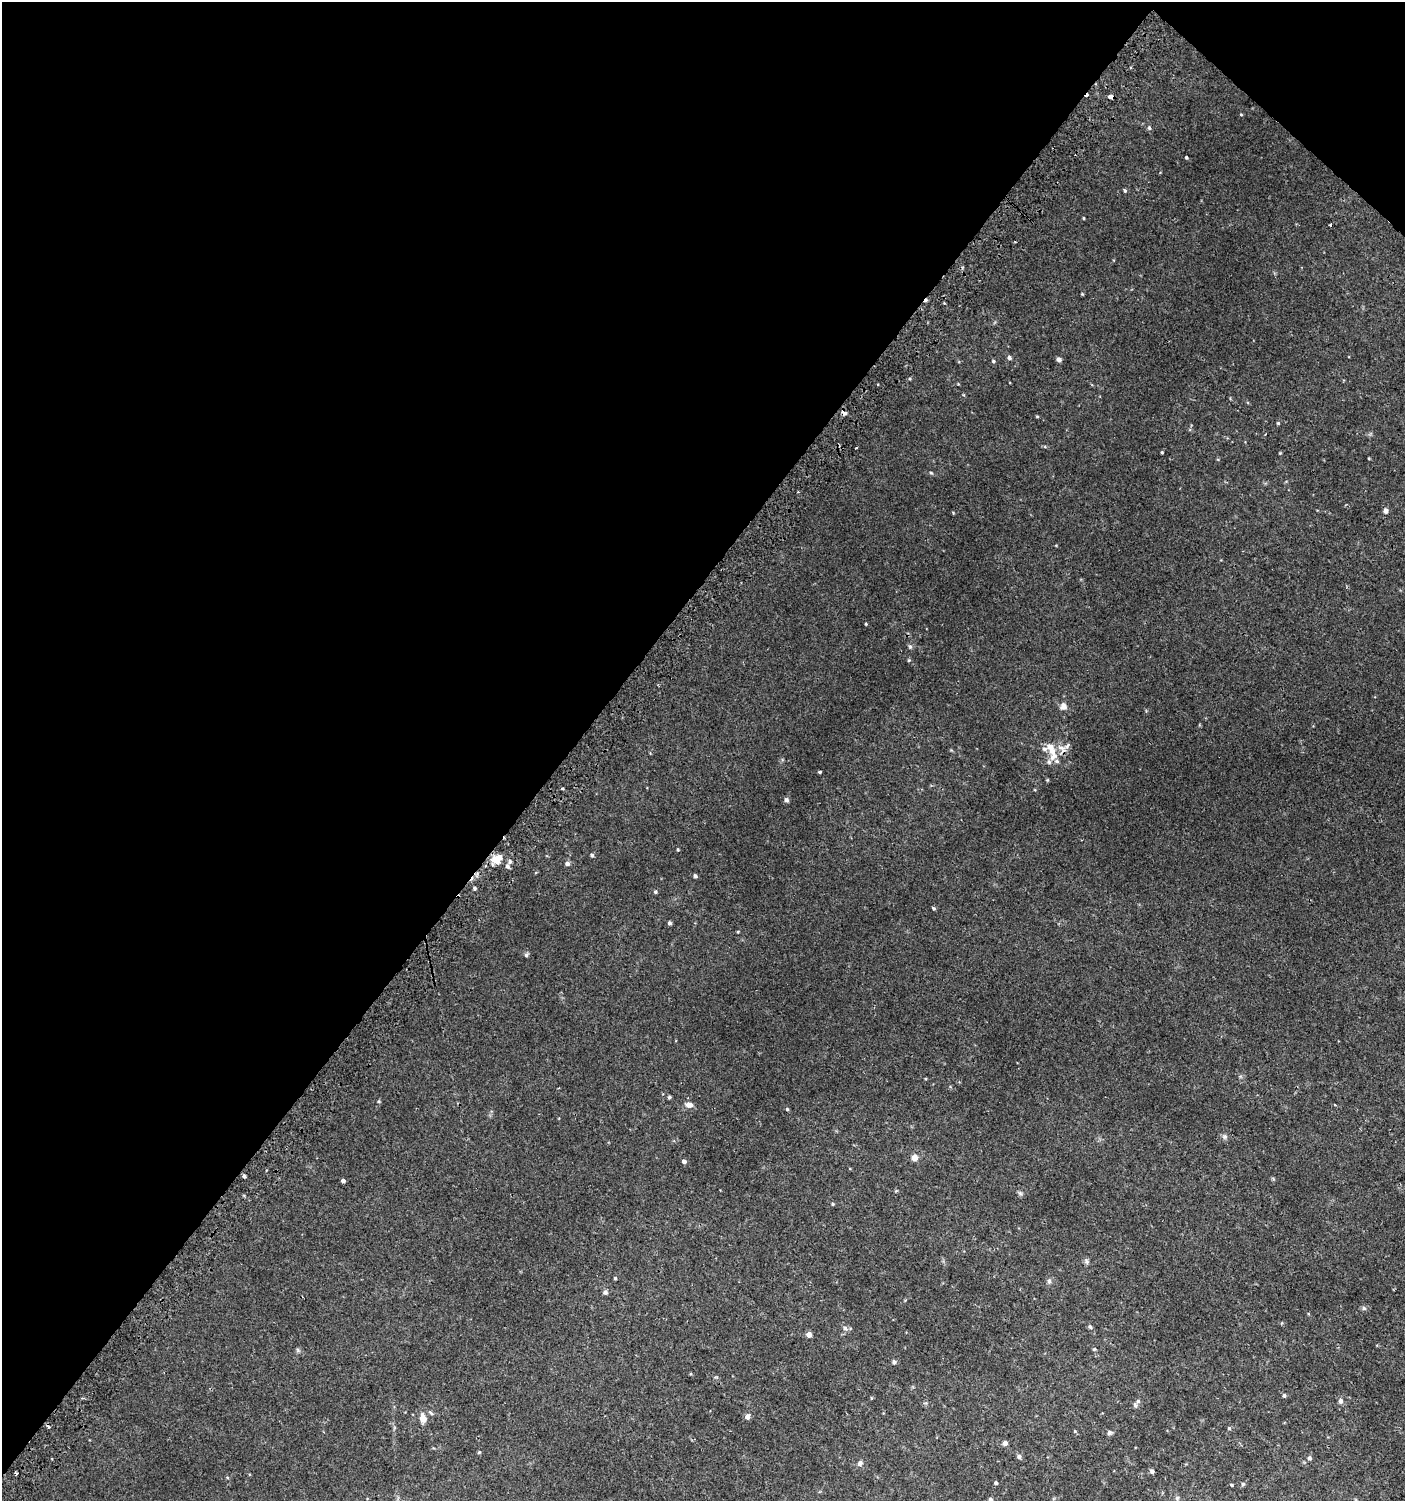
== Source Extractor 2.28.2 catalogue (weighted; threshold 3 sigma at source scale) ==
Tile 2 of 4 x 4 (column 2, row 1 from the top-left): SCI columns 1604-3006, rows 4526-6024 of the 6080 x 6049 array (HDU 1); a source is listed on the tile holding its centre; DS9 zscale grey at full resolution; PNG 1407 x 1503 px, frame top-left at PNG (2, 2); no overlay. Shown black and unused: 42% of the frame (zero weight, under 2 of 3 exposures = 2% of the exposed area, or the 3 px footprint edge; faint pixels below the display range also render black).
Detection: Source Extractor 2.28.2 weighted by HDU 2 'WHT'; one run over the whole footprint, this tile lists its part. Background 0.00377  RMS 0.0027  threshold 0.0123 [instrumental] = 3 sigma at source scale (4.5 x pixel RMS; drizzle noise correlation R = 1.50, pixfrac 1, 0.0396/0.0396 arcsec/px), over >= 5 px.
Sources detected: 95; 5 cosmic-ray / hot-pixel residue — not listed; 4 inside a brighter listed object's ellipse — not listed separately; the other 86 listed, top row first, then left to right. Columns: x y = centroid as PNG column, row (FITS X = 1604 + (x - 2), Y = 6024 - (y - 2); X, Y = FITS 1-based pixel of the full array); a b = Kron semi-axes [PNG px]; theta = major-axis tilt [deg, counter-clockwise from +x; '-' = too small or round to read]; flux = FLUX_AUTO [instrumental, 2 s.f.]
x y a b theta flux
1110 97 5 4 - 2.4
1241 114 4 3 - 0.24
1149 128 6 5 - 0.47
1186 157 4 3 - 0.32
1125 191 4 3 - 0.51
1083 218 4 3 - 0.21
1331 225 3 3 - 0.96
1009 358 5 4 - 0.63
1058 359 5 5 - 0.83
993 361 5 4 - 0.33
844 412 8 4 -33 0.82
1037 416 5 3 - 0.25
1278 423 4 4 - 0.31
856 448 3 2 - 0.22
1162 452 3 2 - 0.24
1280 453 4 3 - 0.21
1369 458 4 3 - 0.19
931 473 5 4 - 0.3
1386 511 6 5 - 0.83
953 513 5 3 - 0.21
866 624 4 3 - 0.23
910 647 7 5 -62 0.5
909 660 5 4 - 0.26
1063 706 9 8 - 1.4
1061 747 13 7 -20 1.8
1051 750 27 9 -72 4.4
820 772 3 3 - 0.32
562 789 4 3 - 0.29
786 800 5 5 - 0.73
678 849 4 3 - 0.28
592 855 5 4 - 0.48
496 860 8 7 - 4.7
510 861 5 5 - 0.63
567 863 6 5 - 0.76
507 866 6 5 - 0.71
695 876 4 4 - 0.59
474 888 4 4 - 0.52
655 892 5 4 - 0.4
934 908 4 3 - 0.47
670 923 4 4 - 0.6
526 955 6 6 - 0.45
669 1097 4 4 - 0.47
689 1105 10 6 -6 1.4
787 1109 4 4 - 0.32
1225 1137 7 7 - 0.68
914 1158 7 7 - 1.4
684 1161 4 4 - 0.91
244 1176 4 3 - 1.4
343 1181 4 3 - 4.1
896 1191 5 3 - 0.24
1020 1193 6 5 - 0.51
833 1204 4 4 - 0.29
1086 1261 8 7 - 0.61
615 1278 4 4 - 0.31
1049 1281 8 5 -89 0.63
605 1292 6 6 - 0.67
1364 1308 6 5 - 0.5
1090 1327 6 5 - 0.5
845 1328 7 6 - 0.79
809 1334 4 4 - 1.6
1094 1349 5 4 - 0.33
297 1350 7 4 -71 0.39
894 1362 5 5 - 0.58
1284 1395 5 4 - 0.47
871 1398 5 3 - 0.22
1340 1401 7 6 - 0.71
1135 1405 7 5 -74 0.51
431 1413 8 4 -45 0.47
747 1417 6 5 - 1.3
423 1418 9 6 -86 2.5
48 1427 4 3 - 0.66
1229 1428 5 4 - 0.31
1075 1431 4 4 - 0.27
1109 1433 7 6 - 0.59
1005 1443 4 4 - 1.4
479 1452 5 4 - 0.31
1019 1456 5 5 - 0.75
1309 1458 5 5 - 0.63
860 1463 7 7 - 0.82
1152 1471 5 4 - 0.74
16 1473 3 3 - 0.51
996 1483 4 4 - 0.46
1243 1484 5 5 - 0.43
1231 1485 3 3 - 0.98
1177 1498 6 6 - 0.48
990 1499 5 5 - 0.63
Overlapping masked pixels (flux is a lower limit): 2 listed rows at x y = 1110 97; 844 412
Isophote crosses this tile's border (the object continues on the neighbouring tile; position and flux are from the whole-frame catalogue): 1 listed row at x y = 990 1499